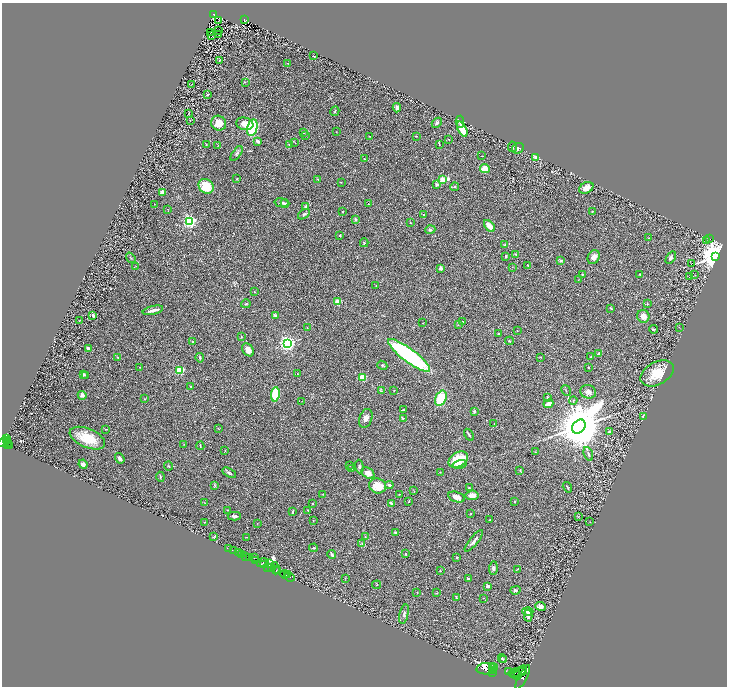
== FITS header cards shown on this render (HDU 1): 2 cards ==
NAXIS1  =                 1449
NAXIS2  =                 1368

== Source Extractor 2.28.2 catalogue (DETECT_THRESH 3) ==
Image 1449 x 1368 px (HDU 1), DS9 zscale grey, zoomed out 1/2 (1 PNG px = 2 x 2 image px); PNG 729 x 688 px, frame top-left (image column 1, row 1367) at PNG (2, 3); each listed source drawn as its Kron ellipse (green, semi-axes under 4 px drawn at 4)
Background 0.389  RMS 0.028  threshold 0.0836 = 3 sigma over >= 5 px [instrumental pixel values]
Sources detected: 308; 46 cannot appear on this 1/2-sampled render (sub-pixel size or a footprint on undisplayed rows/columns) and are neither listed nor drawn; the other 262 listed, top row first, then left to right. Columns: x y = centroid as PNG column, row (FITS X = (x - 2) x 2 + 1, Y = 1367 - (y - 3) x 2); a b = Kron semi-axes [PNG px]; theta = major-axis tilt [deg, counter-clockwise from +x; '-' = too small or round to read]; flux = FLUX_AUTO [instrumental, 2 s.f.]
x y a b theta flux
214 14 3 3 - 65
244 20 3 2 - 54
218 21 2 1 - 6.7
219 31 2 1 - 64
210 32 2 1 - 1.3
218 35 2 1 - 1.9
212 36 2 1 - 1.9
313 56 3 2 - 4.4
220 60 4 2 - 3.8
288 63 2 2 - 1.8
245 82 3 3 - 2.6
192 84 3 2 - 1.9
207 95 3 1 - 3.7
397 108 4 3 - 20
335 111 5 2 - 4.3
188 113 3 2 - 2.9
190 120 2 2 - 2
460 122 6 4 89 11
219 123 8 7 - 82
437 123 5 3 - 11
245 124 9 6 -12 52
252 128 8 5 77 340
462 129 8 4 -66 87
336 132 2 2 - 2.1
304 133 3 2 - 3.4
305 136 2 2 - 2.8
370 136 3 2 - 2.7
416 136 4 2 - 3.8
449 139 2 1 - 2.8
258 141 4 3 - 19
295 143 2 2 - 2.2
206 144 3 2 - 3.4
439 144 3 2 - 3.5
218 145 3 2 - 1.6
289 145 3 2 - 4
512 147 5 3 - 8.3
518 148 6 5 - 10
237 153 8 3 54 11
482 156 2 1 - 2.2
536 157 4 3 - 34
364 159 3 2 - 4.3
485 169 5 4 - 61
237 179 2 2 - 4.8
318 180 4 2 - 3.6
443 180 3 2 - 200
341 182 2 2 - 2.4
437 185 3 3 - 12
206 186 8 6 -42 110
455 187 4 3 - 4.9
586 188 7 5 29 40
163 193 4 3 - 35
282 203 7 3 -14 13
285 203 4 3 - 6.1
154 204 2 1 - 2.3
368 204 2 2 - 2.2
306 207 4 3 - 11
167 209 2 1 - 1.4
592 211 3 2 - 2.3
343 212 2 2 - 3.7
304 214 6 3 35 9.5
423 214 2 2 - 4.9
355 219 3 2 - 12
189 221 3 3 - 1300
411 223 3 2 - 3.1
489 226 7 4 -48 46
430 230 5 4 - 11
340 235 2 2 - 7.2
648 238 2 2 - 1.6
710 239 3 1 - 1.7
707 241 2 2 - 1.9
364 243 4 3 - 5.1
505 244 2 2 - 13
515 254 4 3 - 4.5
506 256 3 2 - 5.2
716 256 4 4 - 16000
594 257 7 5 63 30
131 258 6 2 -54 4
671 258 7 4 56 13
561 260 4 3 - 5.7
692 264 3 2 - 30
528 265 3 2 - 2.2
136 266 3 2 - 2.5
512 267 3 2 - 1.9
441 268 3 3 - 20
582 274 2 2 - 4.3
639 274 2 2 - 3.4
695 275 3 2 - 2.5
690 276 4 2 - 3.2
579 279 2 2 - 1.7
376 286 3 2 - 4
254 292 2 2 - 2.2
337 302 2 2 - 140
246 304 4 3 - 6.2
647 304 3 3 - 2.9
610 308 3 2 - 3.4
153 310 10 2 12 32
93 315 3 3 - 9.1
275 315 3 3 - 8.1
643 316 6 6 - 40
79 320 4 2 - 2.6
462 322 2 2 - 3.7
423 323 2 2 - 2
458 325 2 2 - 2.6
307 327 3 2 - 2.5
679 327 2 2 - 2.1
654 329 4 3 - 5
517 331 2 2 - 1.8
498 334 3 2 - 3.9
241 336 2 2 - 1.9
509 341 4 3 - 4.8
193 342 4 2 - 4.2
288 343 3 3 - 2300
88 349 3 3 - 17
248 350 7 5 -53 38
599 353 3 2 - 18
409 355 26 6 -37 780
118 357 3 2 - 2.6
540 357 3 2 - 2.7
590 357 3 2 - 1.8
200 358 5 3 - 9.9
382 365 5 4 - 7.7
140 367 2 2 - 3.2
588 367 2 2 - 4.2
180 371 3 3 - 400
657 373 18 11 29 140
83 374 3 3 - 16
297 374 3 2 - 2.3
86 375 2 2 - 3.3
362 377 3 3 - 320
190 386 2 2 - 1.8
566 390 6 1 -59 3.7
381 391 3 2 - 2.9
394 391 3 2 - 3
588 392 8 6 -18 25
275 394 7 4 82 240
82 395 4 4 - 25
547 397 3 3 - 9.6
441 398 8 5 65 200
144 399 2 2 - 3.1
573 400 4 3 - 5.5
301 401 2 1 - 1.4
548 404 5 2 - 66
403 410 4 2 - 7.9
474 411 2 2 - 17
643 416 3 2 - 6.4
366 418 9 6 70 28
403 418 3 3 - 6.1
494 423 2 1 - 1.5
579 427 8 5 49 41000
218 428 3 2 - 3.2
106 429 3 2 - 3.3
609 432 3 3 - 16
469 435 6 2 -58 7.4
87 438 19 9 -23 150
6 439 4 3 - 370
4 442 7 3 28 1100
7 443 2 1 - 90
184 444 3 3 - 3.2
7 445 2 2 - 140
9 446 3 1 - 130
200 446 4 2 - 6
225 451 3 2 - 2.1
535 452 2 1 - 1.8
588 454 7 3 -70 9.1
120 458 6 3 -53 17
458 459 10 7 30 130
83 464 5 4 - 16
460 464 7 3 12 12
350 465 2 2 - 1.9
169 466 4 2 - 5
359 466 7 4 -87 10
351 469 3 2 - 2.7
520 470 2 2 - 4.9
440 472 2 2 - 2.2
229 473 7 4 -29 10
368 473 7 5 -37 32
160 477 5 2 - 6.5
215 485 4 3 - 4.1
389 485 4 3 - 9.9
378 486 8 7 - 83
469 487 3 2 - 3.3
567 487 5 2 - 5.4
414 491 4 1 - 1.6
323 494 3 2 - 1.7
399 494 3 2 - 2.2
472 495 7 5 7 41
456 497 8 5 -16 37
409 501 3 2 - 2.5
515 501 3 2 - 2.9
204 503 2 2 - 1.5
312 503 3 2 - 3.9
391 503 4 2 - 12
227 510 2 2 - 2.1
308 511 3 2 - 3.6
293 512 3 2 - 5.9
471 514 3 2 - 3.5
234 516 6 3 -2 14
578 517 3 2 - 3.2
313 520 2 2 - 1.6
490 520 3 3 - 4.6
205 522 2 2 - 2.7
589 522 2 1 - 1.6
257 523 3 2 - 1.6
396 533 4 3 - 8.5
214 536 4 3 - 4.2
247 537 4 2 - 3.4
365 537 3 3 - 2.9
474 541 13 3 51 23
362 543 4 2 - 3.8
314 548 4 3 - 5.2
229 549 3 1 - 34
234 551 2 1 - 24
238 553 2 2 - 180
332 554 4 2 - 13
405 554 2 2 - 11
242 555 2 1 - 320
246 556 4 3 - 85
250 557 3 1 - 47
254 557 2 1 - 200
457 558 3 2 - 4.4
255 561 3 2 - 480
263 563 6 3 26 580
264 564 2 2 - 220
269 564 3 2 - 240
268 567 3 2 - 300
271 567 3 2 - 430
275 568 6 2 -84 610
493 568 6 4 89 12
517 569 4 2 - 2.9
276 570 2 1 - 280
278 570 2 2 - 450
440 571 3 2 - 3.6
284 574 4 2 - 410
287 575 2 1 - 380
290 577 5 2 - 510
345 578 2 2 - 2.8
468 579 4 2 - 11
377 585 4 2 - 3.6
488 586 4 3 - 17
515 590 5 4 - 11
417 592 2 2 - 1.9
437 593 4 2 - 3.1
456 597 4 2 - 5.5
484 598 2 2 - 1.8
540 606 5 4 - 30
528 611 5 3 - 31
404 614 10 4 77 12
528 616 6 4 87 21
502 658 4 3 - 6.3
504 660 3 2 - 3.6
493 667 3 2 - 1400
495 668 3 2 - 890
486 669 9 6 4 11000
493 670 3 2 - 1600
509 672 2 1 - 160
520 672 7 3 44 2500
523 672 3 2 - 1200
492 673 2 2 - 1300
514 673 6 2 19 3500
516 675 3 2 - 2300
518 676 2 2 - 1600
523 677 13 3 63 4400
At the frame edge (FLAGS 8, measured only in part): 1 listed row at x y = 4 442
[46 sub-pixel or undisplayed-footprint detections neither listed nor drawn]